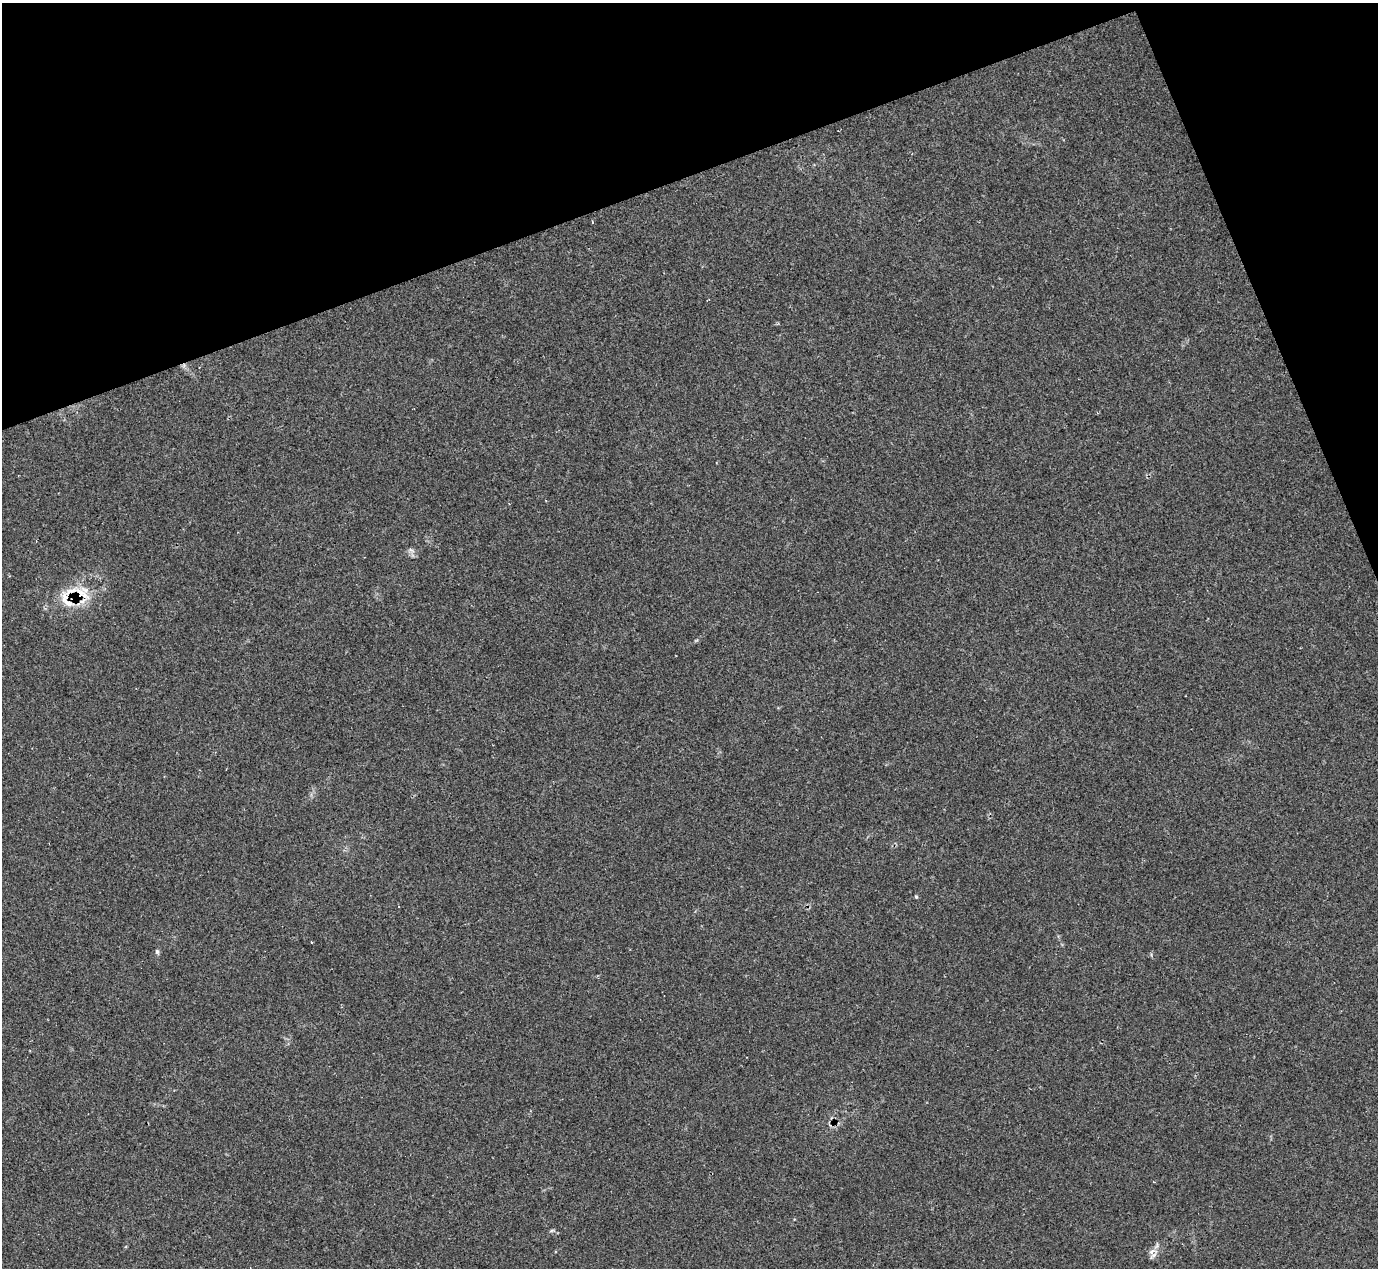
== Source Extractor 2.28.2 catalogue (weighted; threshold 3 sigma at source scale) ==
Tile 3 of 4 x 4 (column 3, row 1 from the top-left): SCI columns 2756-4131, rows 4076-5341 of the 5525 x 5503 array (HDU 1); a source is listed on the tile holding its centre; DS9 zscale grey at full resolution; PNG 1380 x 1270 px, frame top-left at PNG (2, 3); no overlay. Shown black and unused: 18% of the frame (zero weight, under 2 of 3 exposures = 1% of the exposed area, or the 3 px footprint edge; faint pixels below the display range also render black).
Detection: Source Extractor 2.28.2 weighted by HDU 2 'WHT'; one run over the whole footprint, this tile lists its part. Background 0.134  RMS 0.007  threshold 0.0314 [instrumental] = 3 sigma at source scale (4.5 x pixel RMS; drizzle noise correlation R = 1.50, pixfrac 1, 0.05/0.05 arcsec/px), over >= 5 px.
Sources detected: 11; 1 inside a brighter listed object's ellipse — not listed separately; the other 10 listed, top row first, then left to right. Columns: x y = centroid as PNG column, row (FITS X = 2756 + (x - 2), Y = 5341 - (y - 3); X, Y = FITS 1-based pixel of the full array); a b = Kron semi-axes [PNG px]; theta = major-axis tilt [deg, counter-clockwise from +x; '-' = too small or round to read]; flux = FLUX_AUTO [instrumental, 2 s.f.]
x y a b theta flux
592 222 4 2 - 0.67
411 550 8 4 -36 1.5
71 591 57 8 9 15
67 600 29 11 -54 12
916 897 5 4 - 0.77
312 942 3 2 - 0.82
157 952 7 5 -69 1.2
1154 1182 3 3 - 0.58
552 1230 7 4 19 0.96
1152 1251 14 7 12 4.2
Overlapping masked pixels (flux is a lower limit): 2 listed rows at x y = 71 591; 67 600